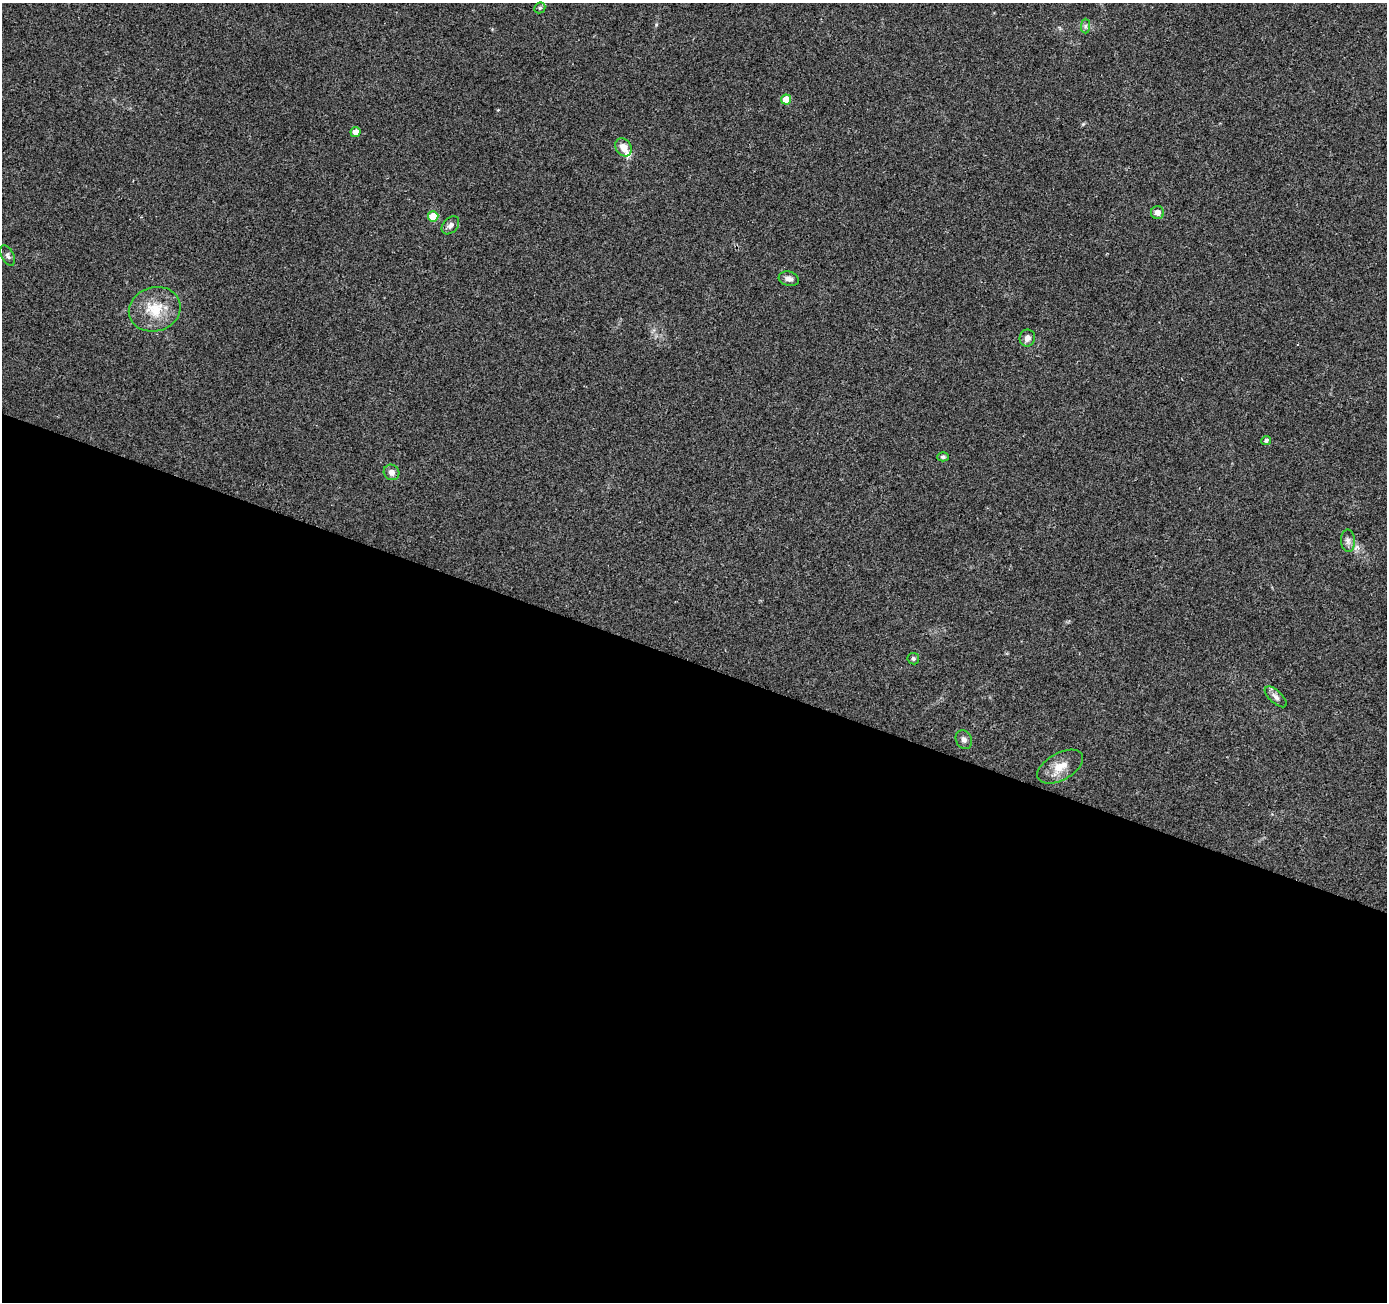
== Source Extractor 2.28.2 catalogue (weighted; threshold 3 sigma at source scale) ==
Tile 14 of 4 x 4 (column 2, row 4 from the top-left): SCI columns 1392-2776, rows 275-1574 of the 5547 x 5680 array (HDU 1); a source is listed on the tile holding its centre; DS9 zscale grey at full resolution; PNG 1389 x 1304 px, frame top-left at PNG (2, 3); each listed source drawn as its Kron ellipse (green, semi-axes under 4 px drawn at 4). Shown black and unused: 49% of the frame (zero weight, under 2 of 3 exposures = <1% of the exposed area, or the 3 px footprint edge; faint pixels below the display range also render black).
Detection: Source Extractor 2.28.2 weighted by HDU 2 'WHT'; one run over the whole footprint, this tile lists its part. Background 0.0544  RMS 0.0058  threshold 0.0262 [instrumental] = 3 sigma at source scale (4.5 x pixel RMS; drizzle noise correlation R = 1.50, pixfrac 1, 0.0396/0.0396 arcsec/px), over >= 5 px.
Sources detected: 21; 1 inside a brighter listed object's ellipse — not listed separately; the other 20 listed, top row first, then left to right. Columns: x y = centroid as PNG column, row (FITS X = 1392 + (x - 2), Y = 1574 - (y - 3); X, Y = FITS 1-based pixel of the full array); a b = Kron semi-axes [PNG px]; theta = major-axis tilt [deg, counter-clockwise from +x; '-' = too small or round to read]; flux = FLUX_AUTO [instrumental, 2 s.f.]
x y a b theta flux
540 8 6 5 - 0.9
1085 26 7 4 89 1.4
786 100 5 5 - 11
355 132 5 5 - 4.6
623 147 10 7 -55 5.8
1157 213 6 6 - 3.6
433 216 5 5 - 17
450 225 10 7 47 2.4
8 256 11 6 -63 1.8
789 279 10 7 -16 2.5
155 309 26 22 15 17
1027 338 8 8 - 3.2
1266 440 5 4 - 1.5
943 457 6 4 0 1.1
392 472 8 7 - 3
1348 541 11 7 -87 2.6
913 659 6 5 - 1.1
1276 697 14 6 -42 2.7
964 740 10 8 -62 2.5
1060 767 25 13 29 9.4